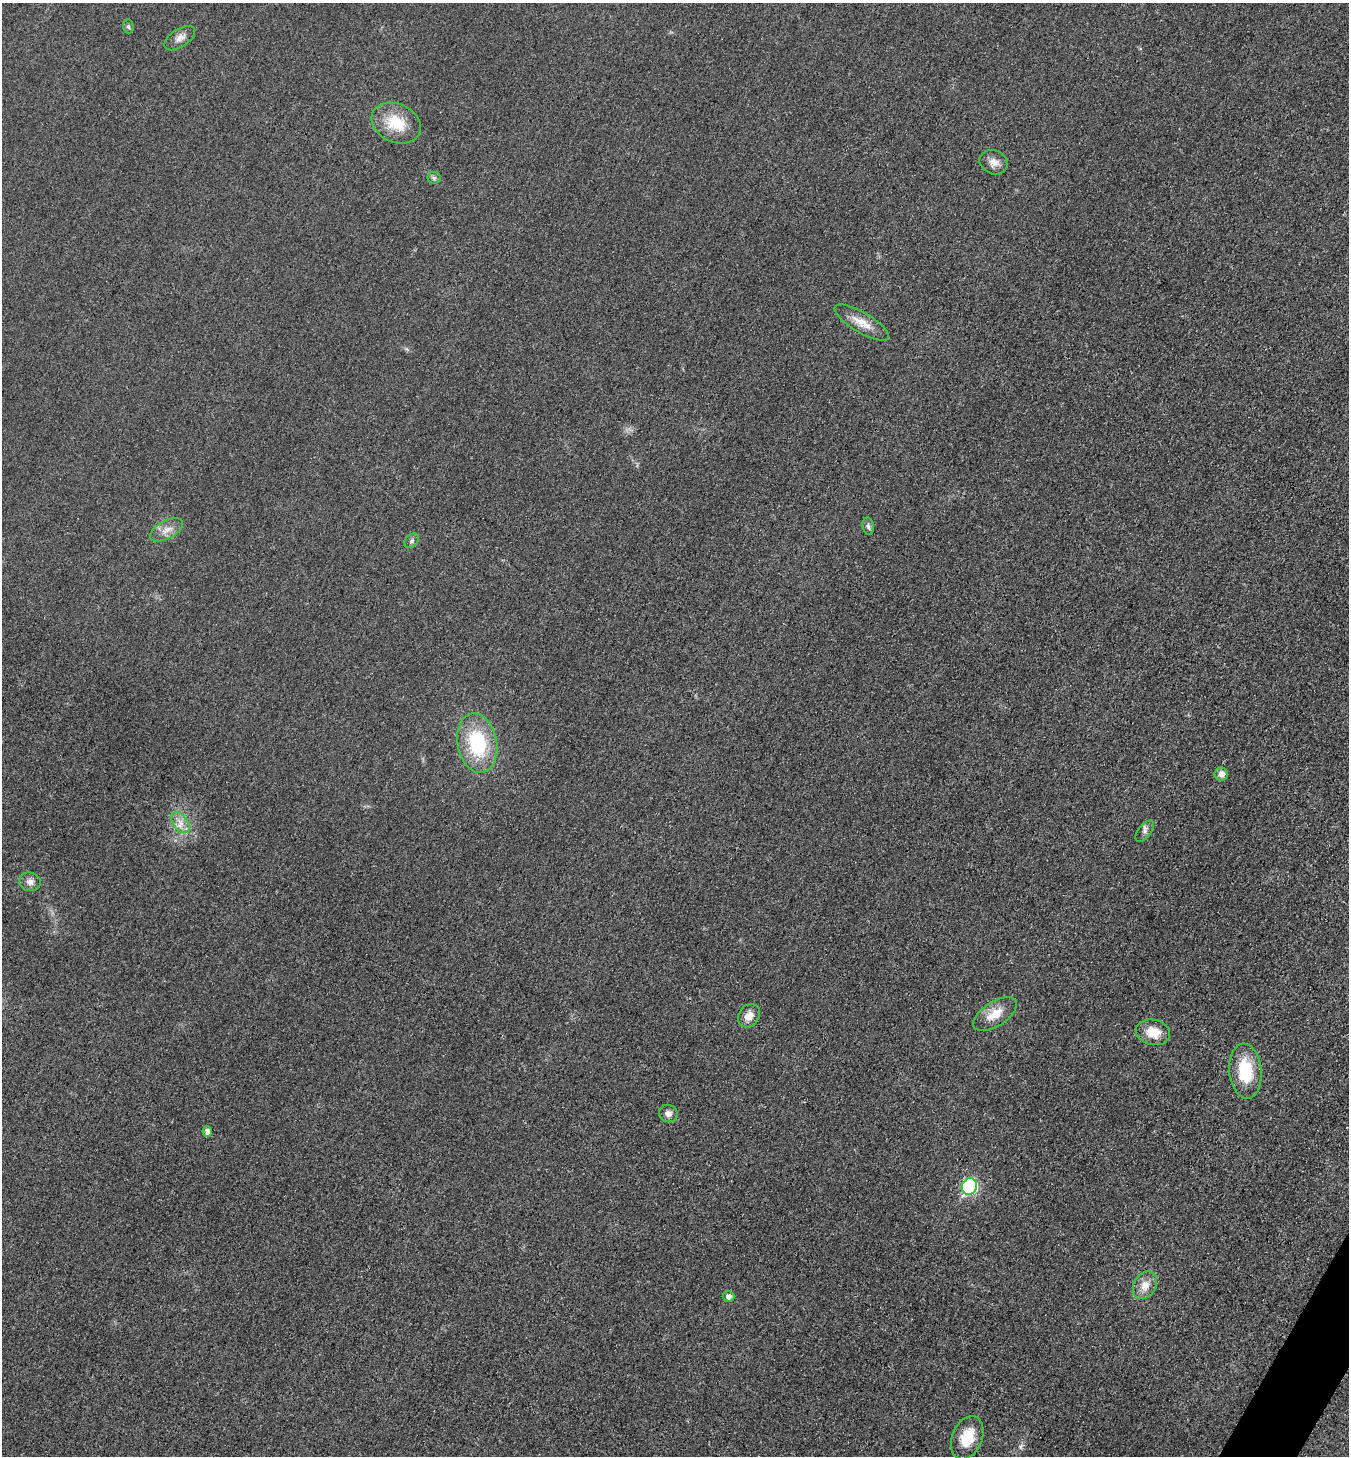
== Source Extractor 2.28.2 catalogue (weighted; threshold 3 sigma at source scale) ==
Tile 6 of 4 x 4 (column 2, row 2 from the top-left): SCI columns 1737-3083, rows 3108-4561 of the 6023 x 6034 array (HDU 1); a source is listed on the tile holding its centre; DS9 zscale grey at full resolution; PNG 1351 x 1458 px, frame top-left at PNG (2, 3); each listed source drawn as its Kron ellipse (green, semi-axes under 4 px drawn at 4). Shown black and unused: <1% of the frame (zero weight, under 3 of 4 exposures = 2% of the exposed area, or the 3 px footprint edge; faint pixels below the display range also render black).
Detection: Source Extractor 2.28.2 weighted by HDU 2 'WHT'; one run over the whole footprint, this tile lists its part. Background 0.0262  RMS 0.0062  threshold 0.0281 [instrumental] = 3 sigma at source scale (4.5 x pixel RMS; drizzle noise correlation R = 1.50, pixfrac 1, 0.05/0.05 arcsec/px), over >= 5 px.
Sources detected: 24; all 24 listed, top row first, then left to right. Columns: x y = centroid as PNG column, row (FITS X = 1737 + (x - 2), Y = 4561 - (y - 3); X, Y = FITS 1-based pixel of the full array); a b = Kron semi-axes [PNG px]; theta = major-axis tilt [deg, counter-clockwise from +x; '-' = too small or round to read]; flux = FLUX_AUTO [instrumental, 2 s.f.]
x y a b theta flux
128 26 7 5 -87 1.2
180 38 17 9 34 4.4
396 123 26 19 -24 20
994 162 14 11 -23 4.9
434 178 6 6 - 1.4
862 322 31 10 -30 10
868 526 8 5 -79 1.8
166 530 18 9 27 5.7
412 541 8 6 44 1.7
477 743 30 19 -79 45
1221 774 6 6 - 4.6
181 823 12 7 -55 4.6
1145 831 12 6 53 2.3
30 882 11 9 -13 3.9
995 1014 25 12 33 11
749 1016 12 10 53 6.5
1153 1032 17 12 -12 11
1245 1071 27 16 -84 27
668 1114 9 8 - 3.4
207 1132 5 4 - 3.1
969 1186 8 7 - 79
1145 1285 14 11 58 7.3
728 1297 6 5 - 3
967 1438 22 15 68 16